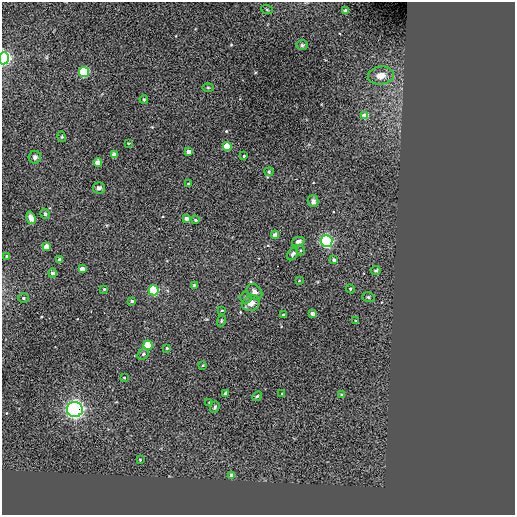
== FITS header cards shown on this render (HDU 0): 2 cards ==
NAXIS1  =                  513 / NUMBER OF ELEMENTS ALONG THIS AXIS
NAXIS2  =                  513 / NUMBER OF ELEMENTS ALONG THIS AXIS

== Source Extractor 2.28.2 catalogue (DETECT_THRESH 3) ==
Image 513 x 513 px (HDU 0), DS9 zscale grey, 1 PNG px = 1 image px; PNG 517 x 517 px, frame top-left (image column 1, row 513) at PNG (2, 2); each listed source drawn as its Kron ellipse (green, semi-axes under 4 px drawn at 4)
Background 0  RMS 44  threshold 131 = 3 sigma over >= 5 px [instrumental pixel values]
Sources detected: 67; all 67 listed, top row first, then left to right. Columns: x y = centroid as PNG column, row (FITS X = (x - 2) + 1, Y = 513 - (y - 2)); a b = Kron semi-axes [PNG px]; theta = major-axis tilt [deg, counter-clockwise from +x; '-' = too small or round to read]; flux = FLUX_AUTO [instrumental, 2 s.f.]
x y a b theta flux
267 10 6 4 -20 3.7e+03
346 11 4 4 - 2.0e+04
302 45 6 5 - 4.5e+03
4 58 6 5 - 7.8e+05
84 72 5 5 - 3.4e+05
381 76 13 9 5 2.7e+04
208 87 5 3 - 2.8e+03
144 99 4 3 - 2.9e+03
365 116 4 4 - 3.3e+04
62 137 5 3 - 2.8e+03
128 143 3 2 - 2.6e+03
227 146 4 4 - 1.0e+05
188 152 4 4 - 2.1e+04
114 155 4 4 - 2.7e+04
244 156 3 2 - 2.5e+03
35 157 6 6 - 7.3e+03
98 162 4 4 - 4.4e+04
269 172 4 4 - 3.2e+03
188 184 3 2 - 2.1e+03
99 188 6 5 - 8.0e+03
313 201 6 5 - 9.3e+03
45 214 5 4 - 5.4e+03
31 218 6 4 -73 1.3e+04
186 218 4 4 - 1.6e+04
195 220 4 2 - 3.6e+03
275 235 4 4 - 1.7e+04
298 241 6 4 13 9.0e+03
327 241 6 6 - 7.3e+05
46 247 4 4 - 2.0e+04
300 250 5 3 - 3.3e+03
293 254 7 5 55 7.4e+03
7 256 3 3 - 6.5e+03
60 260 4 3 - 1.2e+04
334 260 4 4 - 1.1e+04
82 269 4 4 - 2.2e+04
376 270 5 3 - 3.6e+03
53 273 4 4 - 1.4e+04
299 281 4 2 - 1.9e+03
194 285 4 3 - 2.9e+03
104 289 4 4 - 3.1e+03
350 289 4 4 - 3.3e+03
154 290 5 5 - 3.3e+05
254 292 9 6 -45 1.3e+04
368 297 6 5 - 5.1e+03
23 298 5 4 - 4.2e+03
246 298 6 5 - 6.0e+03
132 301 4 4 - 6.4e+03
251 303 9 7 26 2.2e+04
222 310 3 2 - 1.8e+03
313 314 4 3 - 1.5e+04
283 315 3 3 - 5.7e+03
221 321 5 3 - 3.4e+03
356 321 3 3 - 3.6e+03
148 345 4 4 - 1.7e+05
167 348 3 3 - 3.0e+03
143 354 6 5 - 5.2e+03
203 365 4 3 - 2.3e+03
124 378 3 2 - 2.3e+03
225 393 3 3 - 4.1e+03
282 394 3 2 - 2.1e+03
341 395 4 3 - 3.7e+03
257 396 5 4 - 3.6e+03
209 402 3 2 - 2.1e+03
215 407 6 4 71 5.2e+03
75 409 8 7 - 1.2e+06
140 460 3 3 - 2.6e+03
232 475 4 3 - 1.4e+04
At the frame edge (FLAGS 8, measured only in part): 1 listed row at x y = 4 58